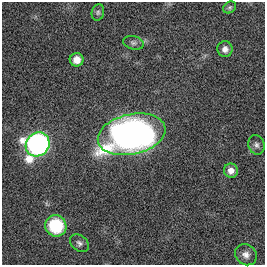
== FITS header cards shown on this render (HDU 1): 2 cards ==
NAXIS1  =                  263
NAXIS2  =                  263

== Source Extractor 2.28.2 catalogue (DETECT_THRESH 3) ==
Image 263 x 263 px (HDU 1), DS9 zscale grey, 1 PNG px = 1 image px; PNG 267 x 267 px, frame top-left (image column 1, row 263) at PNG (2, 2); each listed source drawn as its Kron ellipse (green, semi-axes under 4 px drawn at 4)
Background 0.00336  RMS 0.031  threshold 0.094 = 3 sigma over >= 5 px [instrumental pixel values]
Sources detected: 12; all 12 listed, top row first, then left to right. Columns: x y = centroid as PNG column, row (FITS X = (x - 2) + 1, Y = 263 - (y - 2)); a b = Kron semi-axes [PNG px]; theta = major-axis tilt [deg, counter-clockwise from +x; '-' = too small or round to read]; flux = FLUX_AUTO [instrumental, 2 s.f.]
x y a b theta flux
230 7 7 5 37 3.8
98 12 8 6 76 4.7
133 43 10 6 -15 6.8
225 49 8 7 - 11
77 60 7 6 - 20
132 134 34 20 13 1100
38 144 12 11 - 910
256 145 10 8 -74 8.1
231 171 7 7 - 13
56 226 11 10 - 120
79 243 10 7 -39 7.4
246 255 11 10 - 13